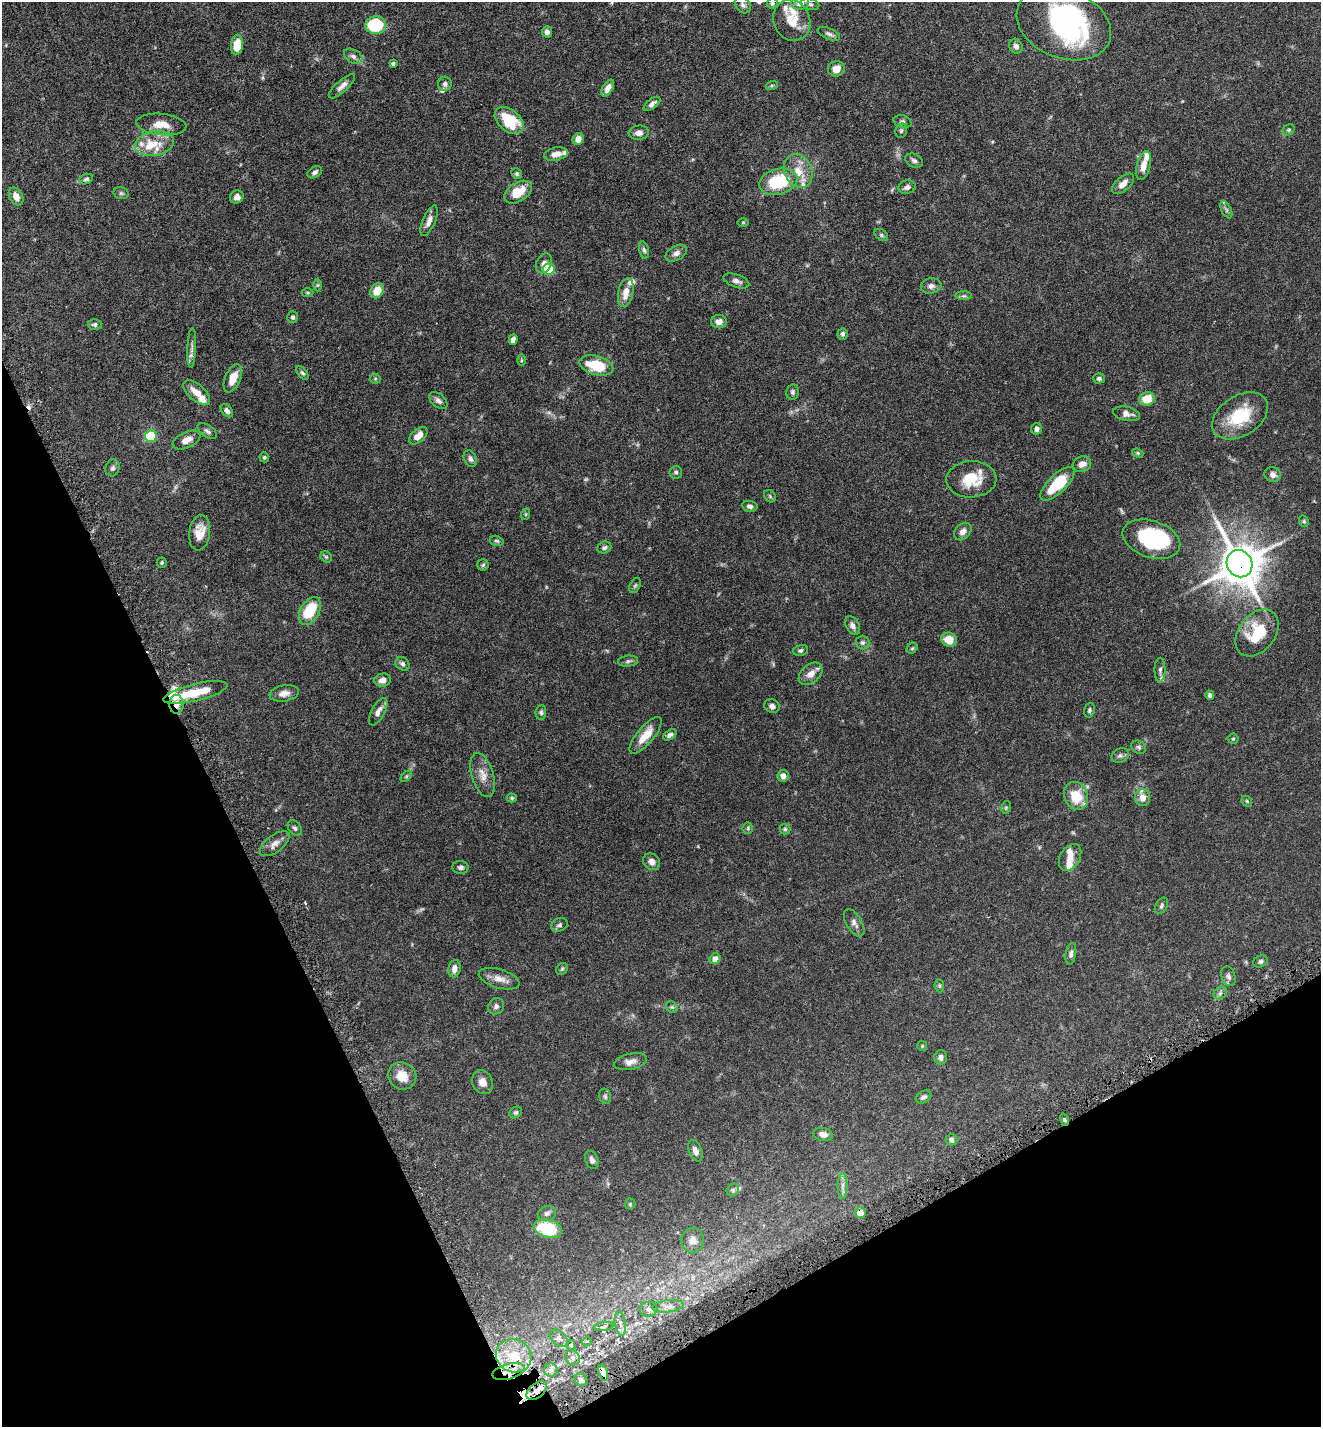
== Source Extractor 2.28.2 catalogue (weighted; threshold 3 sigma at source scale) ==
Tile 14 of 4 x 4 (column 2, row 4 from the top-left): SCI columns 1515-2833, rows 64-1488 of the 5808 x 5823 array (HDU 1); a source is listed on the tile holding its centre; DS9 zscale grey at full resolution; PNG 1323 x 1429 px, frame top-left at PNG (2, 2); each listed source drawn as its Kron ellipse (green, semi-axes under 4 px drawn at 4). Shown black and unused: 24% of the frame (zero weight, under 5 of 9 exposures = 4% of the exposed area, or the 3 px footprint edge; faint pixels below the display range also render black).
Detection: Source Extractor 2.28.2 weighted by HDU 2 'WHT'; one run over the whole footprint, this tile lists its part. Background 0.0708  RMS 0.0023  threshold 0.00954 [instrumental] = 3 sigma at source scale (4.09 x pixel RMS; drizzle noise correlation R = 1.36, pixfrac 0.8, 0.05/0.05 arcsec/px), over >= 5 px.
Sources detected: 219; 3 too faint to see at this stretch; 3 inside a brighter object's white glare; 2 cosmic-ray / hot-pixel residue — neither listed nor drawn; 20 inside a brighter listed object's ellipse — not listed separately; the other 191 listed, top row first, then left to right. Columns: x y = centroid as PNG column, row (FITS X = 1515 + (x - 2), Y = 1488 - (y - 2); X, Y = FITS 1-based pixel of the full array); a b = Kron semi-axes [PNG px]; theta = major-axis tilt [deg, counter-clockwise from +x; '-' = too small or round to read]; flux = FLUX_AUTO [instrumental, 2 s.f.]
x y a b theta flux
772 3 5 5 - 0.43
800 3 9 7 15 1.2
810 4 9 5 -16 0.51
743 5 9 6 -51 0.63
792 20 21 18 -65 3.9
1064 24 49 34 -22 33
376 25 10 9 - 9.8
547 32 5 5 - 0.79
829 34 12 5 -24 0.62
237 45 10 6 84 3.1
1016 46 8 6 -60 0.71
353 56 10 6 -32 0.81
393 63 4 3 - 0.33
836 69 8 7 - 2
445 84 7 6 - 0.63
772 85 6 4 19 0.27
342 86 17 5 43 0.99
608 88 9 5 59 1.3
652 104 10 5 38 0.79
509 120 16 11 -40 7.7
902 122 9 6 -17 0.52
161 124 25 10 -6 2.7
1289 130 6 5 - 0.34
901 131 7 5 75 0.41
639 133 10 7 6 1.2
578 139 6 5 - 1.5
154 143 20 12 10 3.5
556 154 12 6 12 1.7
914 161 9 6 -24 0.62
1143 165 15 6 76 2
798 171 17 13 -64 3.3
315 172 8 5 30 0.57
517 174 5 5 - 0.33
86 179 7 5 23 0.39
778 182 19 12 14 11
1123 184 13 7 42 1.4
907 187 9 6 15 0.68
518 192 15 9 33 4
121 193 7 5 -13 0.37
16 196 9 6 -63 1.4
237 197 7 6 - 0.94
1226 210 9 5 -64 0.52
429 221 16 6 66 1.3
743 222 6 4 1 0.2
881 235 7 5 -37 0.39
644 250 8 5 -74 0.45
676 253 11 7 29 1.1
544 263 10 7 64 1.1
549 269 6 5 - 9.4
736 281 13 6 -19 0.92
318 285 6 4 90 0.25
931 286 10 7 9 0.86
377 291 8 6 58 3
626 292 15 7 78 2.3
308 293 6 4 1 0.24
964 296 8 4 0 0.43
293 317 6 5 - 0.42
719 322 8 6 0 1.2
95 325 7 5 1 0.44
843 334 6 5 - 0.51
513 340 5 4 - 0.9
192 348 20 4 88 0.89
521 360 6 4 90 0.25
596 365 17 9 -16 6.7
302 373 8 4 -51 0.38
233 378 15 7 67 2.6
1099 378 6 5 - 0.42
375 379 5 5 - 0.25
197 392 16 8 -40 2.4
793 392 7 6 - 0.51
1147 399 8 6 17 3.7
438 400 11 6 -42 0.73
227 411 7 5 -51 0.67
1127 414 13 7 -12 1
1240 416 30 20 33 9.1
1037 429 5 5 - 0.76
207 431 11 6 -35 0.65
151 436 6 6 - 13
418 436 11 6 41 2
186 440 15 8 24 1.6
1138 453 6 4 -23 0.28
264 457 5 4 - 0.37
470 459 8 6 -68 0.68
1082 464 9 7 25 1.3
113 468 8 7 - 0.54
676 472 6 6 - 0.43
1273 475 8 7 - 1
971 479 25 18 3 5.6
1057 484 22 9 44 8.1
770 496 7 5 -47 0.34
750 506 8 5 -9 0.58
526 514 6 3 71 0.22
1304 521 6 4 -69 0.29
963 532 10 7 47 1.2
200 533 18 10 83 3
1151 539 30 18 -18 15
497 541 7 5 -15 0.34
604 547 7 6 - 0.48
326 557 6 5 - 0.32
162 563 5 5 - 0.27
1239 564 14 12 -60 660
483 565 6 5 - 0.33
635 585 8 5 62 0.36
310 611 15 9 61 7.5
853 626 10 6 -59 0.88
1257 633 26 18 52 8.9
949 640 8 7 - 2.7
862 643 7 7 - 0.52
912 648 6 5 - 0.27
800 650 7 5 14 0.47
628 661 10 5 7 0.5
402 664 8 6 -45 0.55
1160 670 12 5 89 0.62
811 674 13 9 41 1.7
383 680 8 6 13 1.2
195 692 33 8 14 6.4
284 693 14 8 9 1.4
1210 695 4 4 - 0.48
176 704 9 7 -87 1.1
772 706 8 6 -22 0.73
1089 710 7 5 73 0.43
378 712 15 6 62 1.2
541 712 7 5 84 0.38
646 735 23 8 50 3.3
670 735 7 4 34 0.58
1233 739 5 5 - 0.25
1139 747 7 6 - 0.45
1120 756 9 7 21 0.58
483 775 23 11 -73 2.3
406 776 7 4 45 0.27
783 776 6 5 - 1.3
1076 796 14 12 -69 5
512 798 5 4 - 0.28
1143 798 8 7 - 1.5
1247 801 6 4 -47 0.28
1006 807 6 4 79 0.28
295 828 8 6 -52 0.5
748 828 5 5 - 0.32
785 829 5 5 - 0.31
275 844 18 8 37 1.5
1070 857 14 10 59 1.6
652 862 9 7 -43 1
461 867 8 6 -5 0.65
1162 906 9 5 61 0.46
854 923 15 7 -59 1
559 925 8 6 26 0.51
1071 954 11 5 81 0.65
715 959 6 5 - 1.5
1260 961 7 5 21 0.46
454 969 9 6 77 1.2
562 969 6 5 - 0.34
1228 976 10 7 -71 0.69
499 979 21 9 -16 2
939 986 6 4 -83 0.31
1220 993 7 5 44 0.52
496 1006 8 7 - 0.7
672 1007 6 5 - 0.35
922 1046 5 5 - 0.22
941 1057 7 6 - 0.78
631 1062 17 8 12 1.4
402 1076 14 13 - 2.7
482 1082 12 10 -64 1.5
605 1096 8 5 -75 0.45
923 1097 8 5 31 0.54
516 1113 7 5 35 0.38
1064 1120 6 4 -71 0.34
823 1134 10 6 -12 1
951 1140 6 5 - 0.81
695 1151 11 6 -68 1.1
592 1160 9 6 -66 0.84
842 1186 13 5 89 0.88
733 1190 7 5 48 0.41
630 1204 5 5 - 0.26
547 1213 9 7 16 0.79
860 1213 5 5 - 2.2
548 1229 14 9 -16 10
693 1240 12 11 - 1.5
668 1306 16 6 7 1.3
649 1309 9 7 6 0.81
620 1324 12 5 -81 0.91
604 1327 10 3 11 0.33
559 1338 10 7 -44 0.75
587 1341 5 3 - 0.19
571 1345 5 4 - 0.25
514 1356 18 16 -27 5.4
573 1358 8 6 -46 0.67
551 1370 6 6 - 0.59
508 1371 16 7 15 2.6
603 1372 8 4 -74 1.5
581 1380 7 5 -39 0.62
537 1391 12 7 40 1.4
Overlapping masked pixels (flux is a lower limit): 6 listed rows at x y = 1239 564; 176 704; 860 1213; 508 1371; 603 1372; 537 1391
Isophote crosses this tile's border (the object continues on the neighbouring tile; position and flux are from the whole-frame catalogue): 2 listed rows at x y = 772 3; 800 3